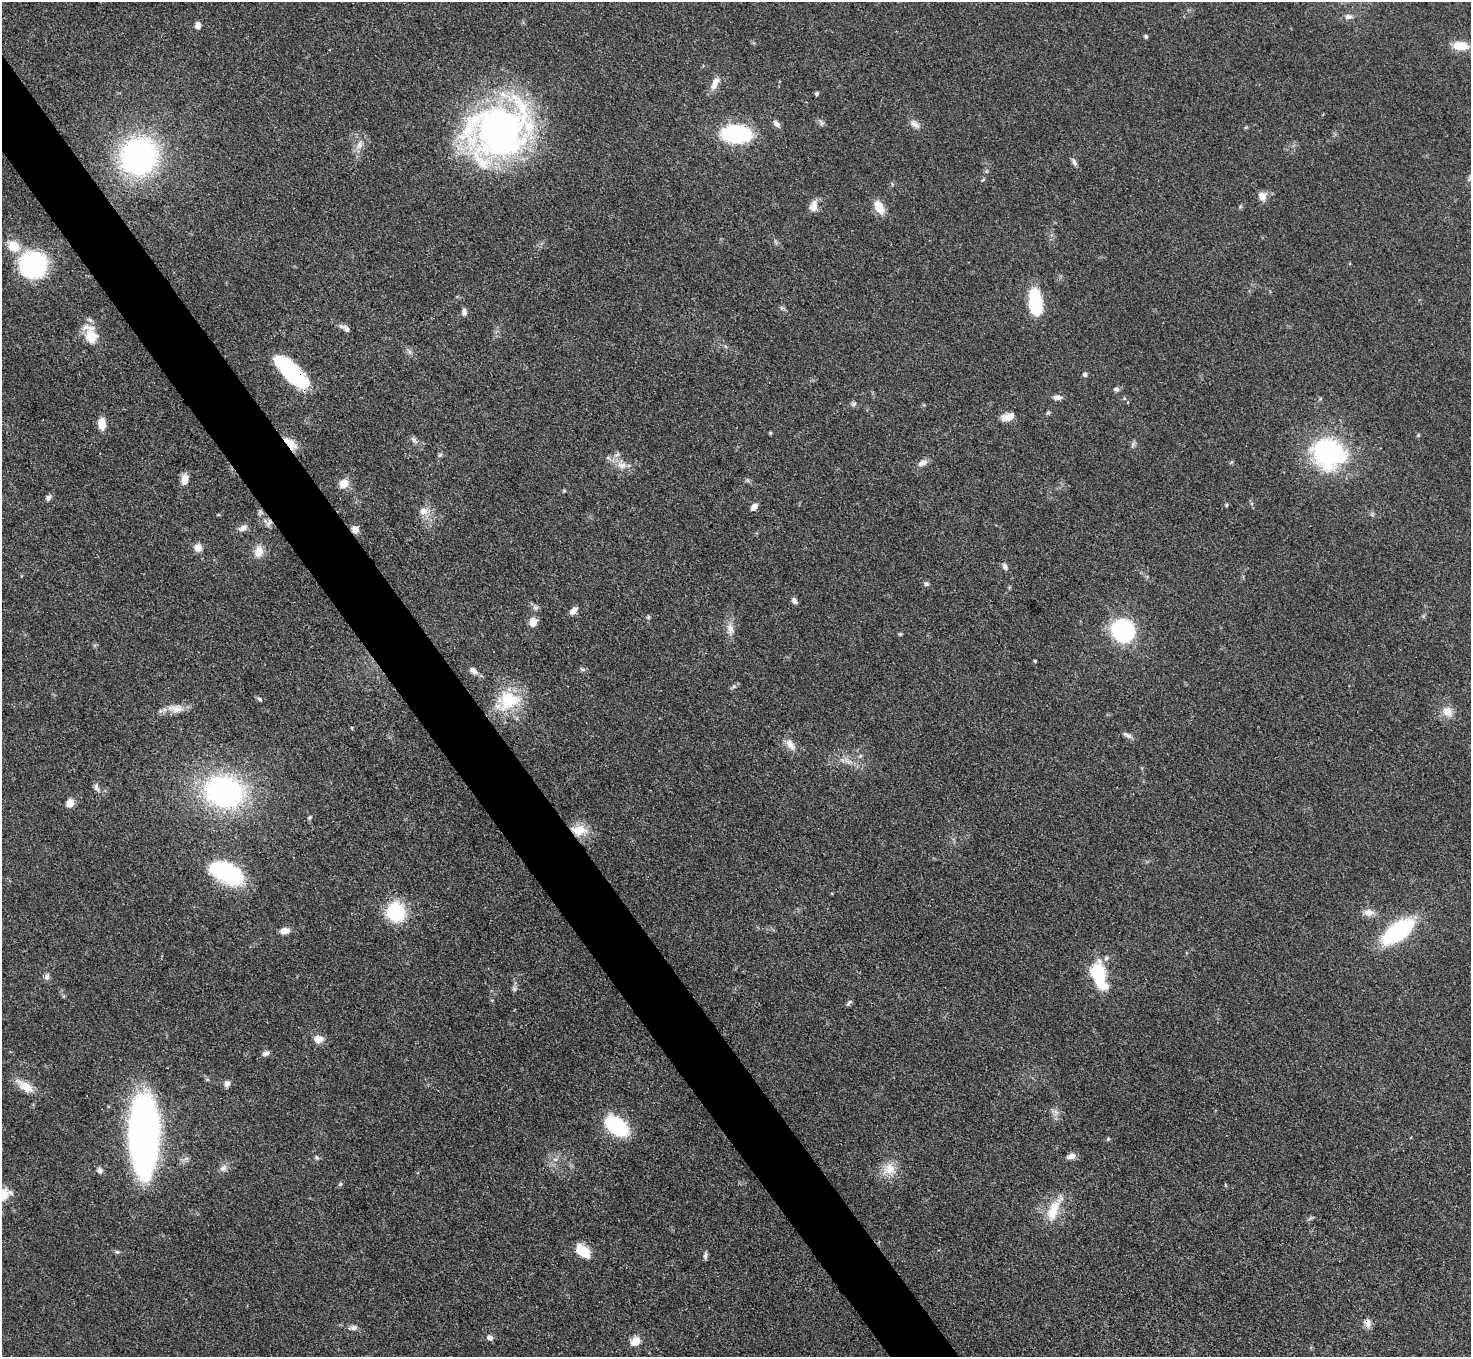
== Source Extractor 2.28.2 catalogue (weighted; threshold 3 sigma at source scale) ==
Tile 11 of 4 x 4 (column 3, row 3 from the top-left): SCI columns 2939-4407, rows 1651-3005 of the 5877 x 5870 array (HDU 1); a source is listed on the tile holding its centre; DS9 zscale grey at full resolution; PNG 1473 x 1359 px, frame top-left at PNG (2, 2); no overlay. Shown black and unused: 4% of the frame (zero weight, under 3 of 4 exposures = <1% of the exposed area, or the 3 px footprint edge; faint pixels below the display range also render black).
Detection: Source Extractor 2.28.2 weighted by HDU 2 'WHT'; one run over the whole footprint, this tile lists its part. Background 0.0533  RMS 0.005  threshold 0.0226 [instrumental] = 3 sigma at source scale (4.5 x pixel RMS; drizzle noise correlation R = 1.50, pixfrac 1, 0.05/0.05 arcsec/px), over >= 5 px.
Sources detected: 125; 3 inside a brighter listed object's ellipse — not listed separately; the other 122 listed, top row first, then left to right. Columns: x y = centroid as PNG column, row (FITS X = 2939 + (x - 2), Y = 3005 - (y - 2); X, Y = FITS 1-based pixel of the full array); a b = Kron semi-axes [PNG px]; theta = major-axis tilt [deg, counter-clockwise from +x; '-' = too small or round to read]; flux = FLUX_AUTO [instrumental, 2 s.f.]
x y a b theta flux
1348 16 10 7 0 2.2
198 25 7 6 - 2.9
1146 36 5 4 - 0.93
1460 46 18 10 -4 9.2
715 83 19 8 65 4.4
817 93 5 4 - 0.89
821 122 12 3 -67 1.1
777 124 9 6 -46 2.4
915 124 15 8 -43 3
1246 127 6 4 18 0.59
499 131 69 55 29 200
737 134 20 12 -3 66
359 145 12 8 77 3.6
139 156 29 28 - 150
1074 162 11 5 -60 1.8
1262 196 11 10 - 3.6
814 206 15 10 75 4
879 207 17 9 -61 7.3
14 246 14 10 -38 10
33 265 22 21 - 70
1036 301 28 12 -86 31
782 308 6 5 - 1
464 312 9 6 -90 1.9
90 320 8 5 -30 1.3
345 328 15 6 -30 2.5
91 337 17 16 - 9.8
409 351 10 5 -63 1.5
291 372 40 14 -44 50
1085 374 5 5 - 1.4
1116 389 8 6 -12 1.3
1057 397 11 6 0 2.4
1124 398 5 3 - 0.54
853 404 8 5 41 1.2
1048 413 6 4 43 0.73
1008 417 18 9 14 4.7
102 424 11 7 90 7.8
770 433 5 4 - 0.54
1418 435 5 4 - 0.62
414 440 12 5 -45 1.7
290 443 20 8 -46 8.4
1133 444 9 6 71 1.3
1328 453 39 35 -31 70
440 455 6 5 - 0.97
617 455 9 5 20 1.6
608 458 6 4 -18 0.95
922 463 13 8 20 2.9
622 465 15 9 -23 4.8
184 480 12 7 82 5.1
344 483 11 9 43 6.4
564 491 5 4 - 0.61
48 498 8 6 49 1.8
1226 505 5 3 - 0.57
754 507 9 6 51 3.1
424 511 10 10 - 4.4
260 512 9 6 -50 1.3
269 523 11 6 55 1.9
243 528 13 7 28 2.8
355 529 9 7 -63 3.3
198 547 9 9 - 3.8
259 551 15 11 77 5.7
1005 567 10 6 -62 2
926 584 6 6 - 1.1
794 601 9 6 -50 1.7
535 607 8 7 - 1.6
573 611 10 6 48 3
648 617 6 5 - 0.81
533 622 8 7 - 6.6
730 629 15 9 -72 4.3
1123 630 19 15 -29 69
900 634 5 5 - 0.64
1035 661 3 3 - 0.59
583 669 9 4 -21 1
474 671 12 7 -34 2.5
734 686 6 6 - 0.98
260 699 8 5 -44 0.98
508 700 32 27 16 25
176 709 18 11 13 5.9
1447 712 15 12 -42 5.8
1128 735 14 5 -28 1.8
790 745 18 9 -57 4.3
860 756 7 4 45 0.9
848 761 13 7 -32 3.4
96 787 12 6 -71 1.8
224 792 26 20 -17 150
70 803 8 7 - 5.5
309 817 6 4 45 0.69
579 830 24 14 -4 10
227 873 34 19 -25 49
396 912 18 16 -74 32
1369 913 15 9 -1 3.8
284 931 10 7 13 4.3
1398 931 27 13 35 66
1106 958 8 6 63 1.6
1097 972 17 12 -80 30
47 977 9 6 67 1.7
514 989 7 5 -47 1
849 1003 11 4 49 1.1
318 1039 12 9 -3 4.4
266 1053 9 6 15 1.8
227 1083 7 7 - 2.4
25 1086 26 11 -33 7.8
1056 1112 7 6 - 1.9
617 1126 20 12 -36 52
144 1134 56 19 -90 430
1108 1139 5 5 - 0.74
1071 1156 11 6 15 3.2
317 1157 7 5 -54 0.86
555 1159 7 4 -18 1
223 1168 11 9 37 2.6
889 1169 19 17 17 9.1
99 1170 8 7 - 1.9
340 1184 6 5 - 0.86
1225 1185 6 4 -88 0.46
3 1194 17 12 26 9.6
1054 1209 37 12 65 13
582 1251 17 10 -39 13
117 1252 7 5 -19 0.94
705 1255 9 5 79 1.3
1367 1323 12 9 -69 2.8
353 1327 11 6 6 2.1
490 1338 8 6 -29 1.9
635 1341 13 10 40 5.6
Overlapping masked pixels (flux is a lower limit): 7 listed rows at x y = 291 372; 290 443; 269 523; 355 529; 579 830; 144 1134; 1367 1323
Isophote crosses this tile's border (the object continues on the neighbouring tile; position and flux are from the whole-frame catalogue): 1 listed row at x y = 3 1194